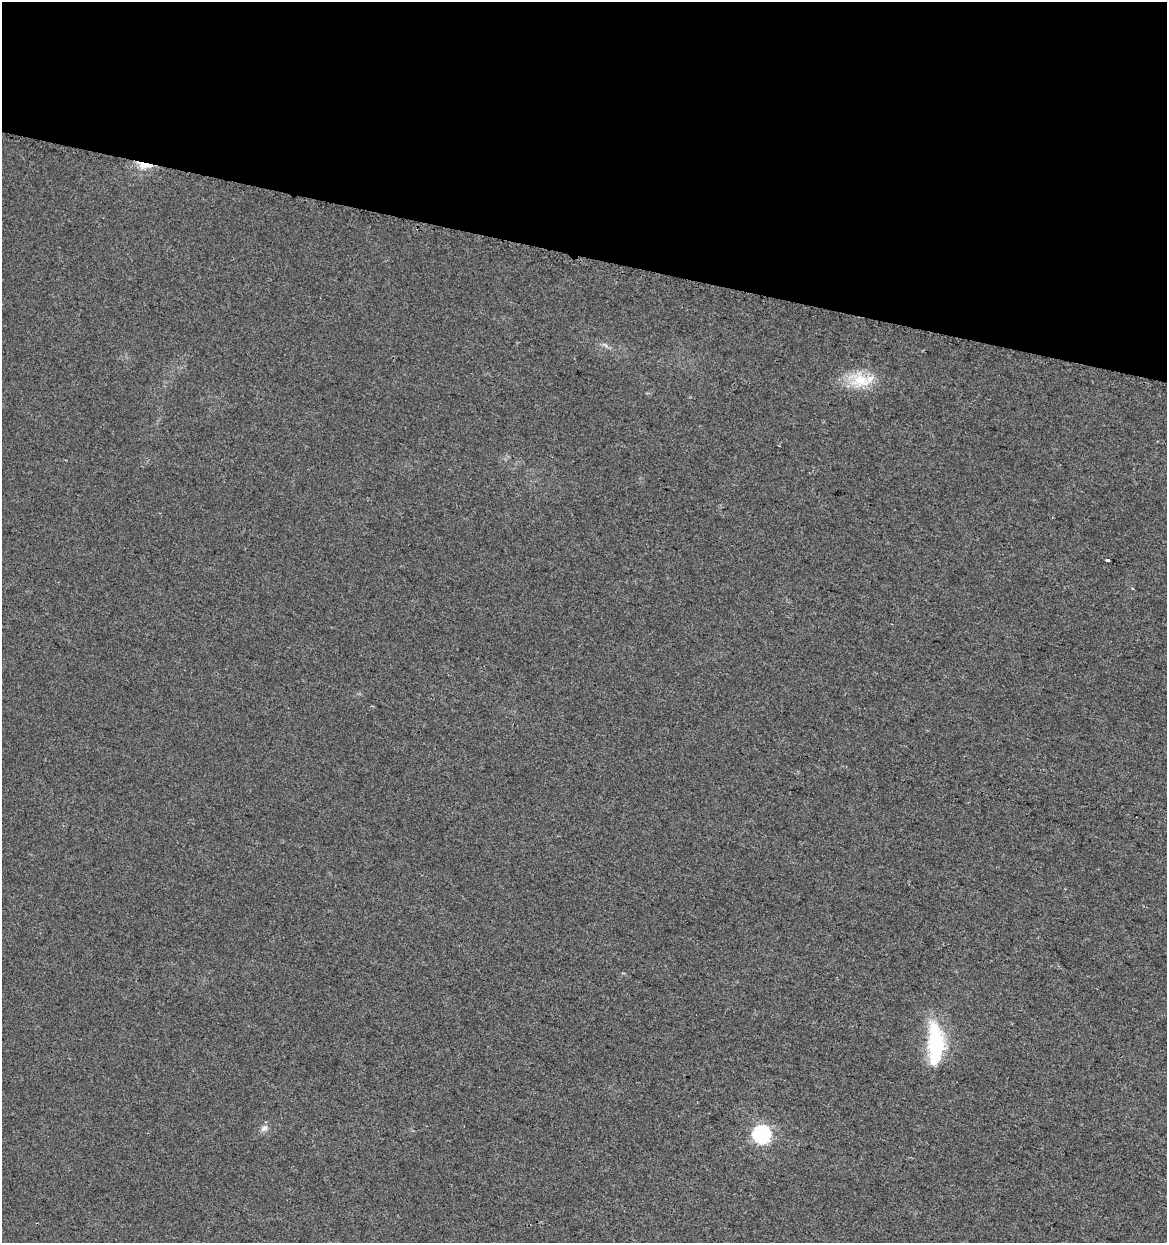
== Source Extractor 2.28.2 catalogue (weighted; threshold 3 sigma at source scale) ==
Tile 2 of 4 x 4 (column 2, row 1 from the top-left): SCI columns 1462-2626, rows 3734-4974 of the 5195 x 5001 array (HDU 1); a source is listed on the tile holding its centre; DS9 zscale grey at full resolution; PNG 1169 x 1245 px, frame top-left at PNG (2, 2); no overlay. Shown black and unused: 21% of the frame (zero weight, under 2 of 3 exposures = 2% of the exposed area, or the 3 px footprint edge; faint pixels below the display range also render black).
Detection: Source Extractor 2.28.2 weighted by HDU 2 'WHT'; one run over the whole footprint, this tile lists its part. Background 0.0194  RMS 0.0063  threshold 0.0285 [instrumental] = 3 sigma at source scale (4.5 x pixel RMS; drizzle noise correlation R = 1.50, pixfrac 1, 0.0396/0.0396 arcsec/px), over >= 5 px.
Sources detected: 6; all 6 listed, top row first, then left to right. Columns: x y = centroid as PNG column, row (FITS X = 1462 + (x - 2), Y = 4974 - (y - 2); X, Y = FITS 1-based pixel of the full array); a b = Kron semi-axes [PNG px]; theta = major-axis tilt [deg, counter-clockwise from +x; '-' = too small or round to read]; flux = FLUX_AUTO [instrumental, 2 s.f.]
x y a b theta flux
145 165 19 8 -6 8.1
861 380 32 21 -17 21
1108 560 4 3 - 1.5
935 1044 50 18 -89 50
264 1128 10 7 39 2.9
761 1134 7 7 - 180
Overlapping masked pixels (flux is a lower limit): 1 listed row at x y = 145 165